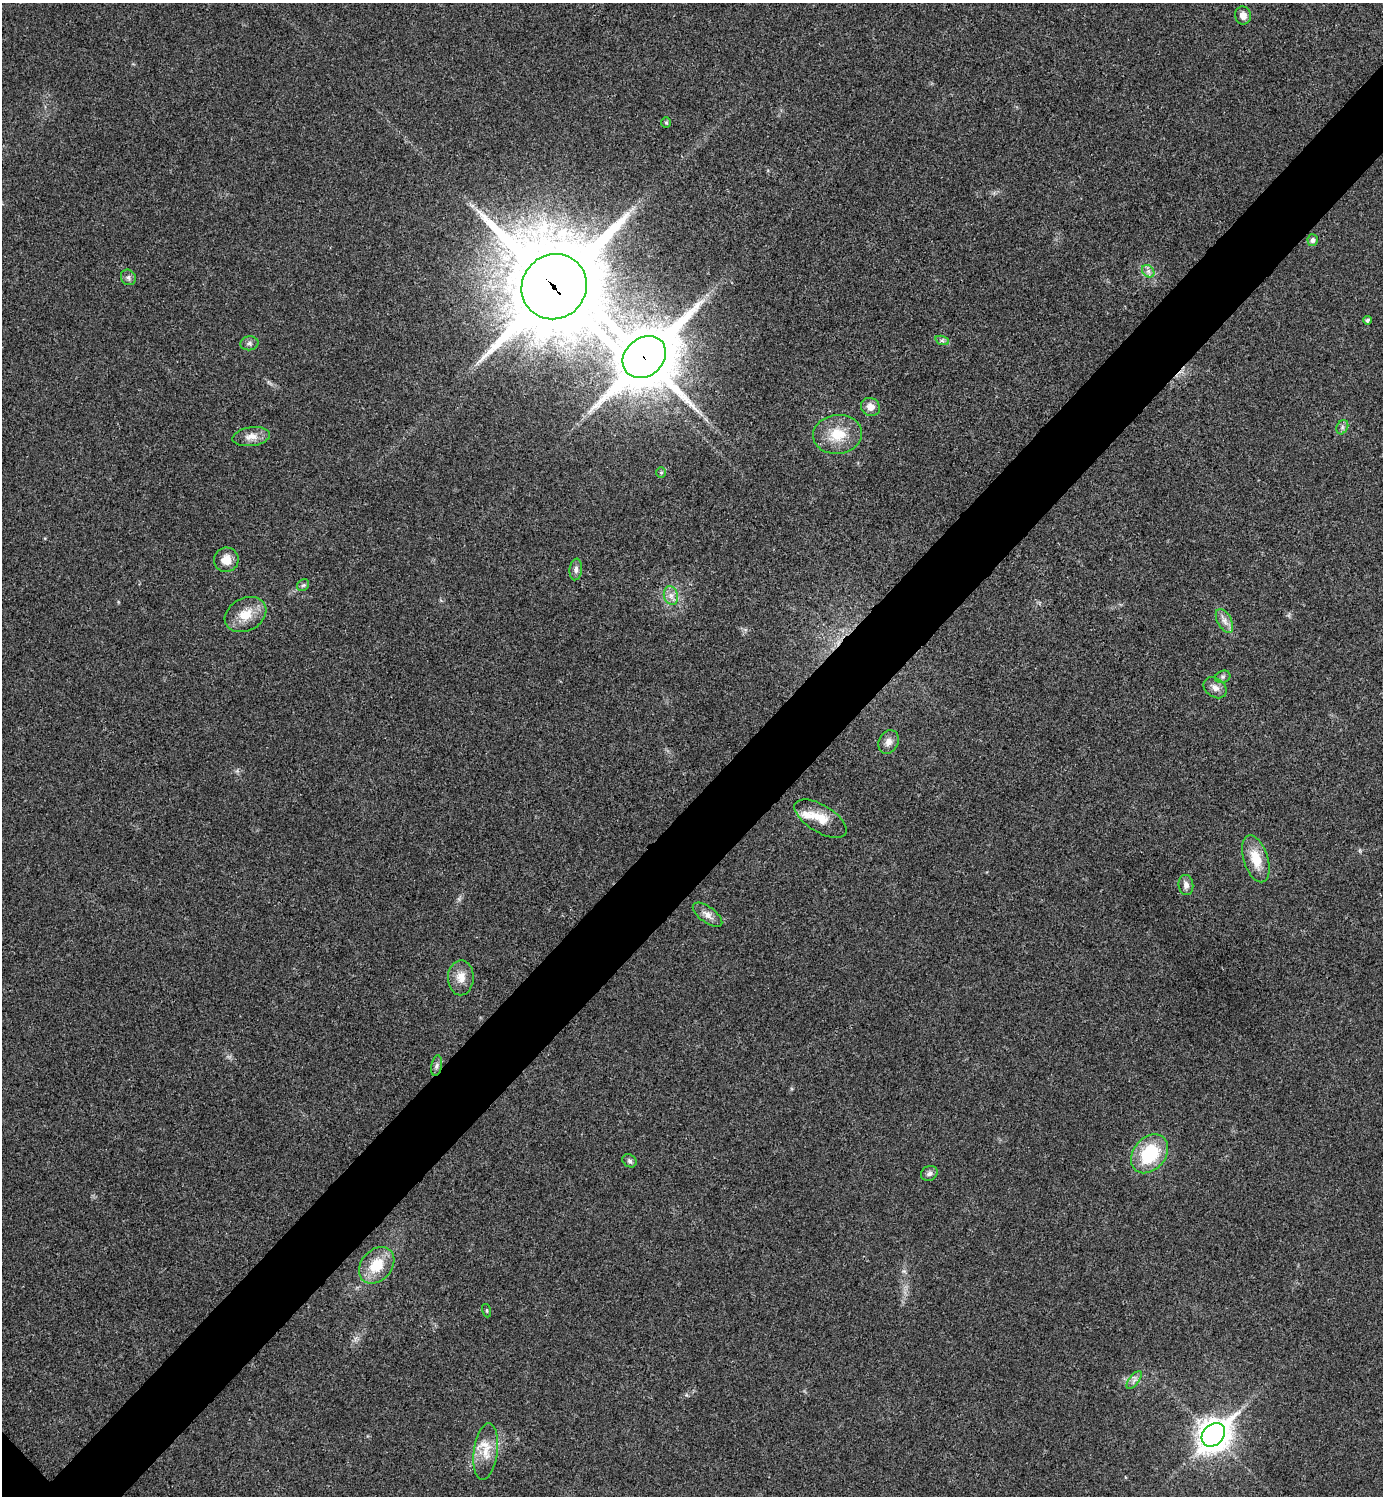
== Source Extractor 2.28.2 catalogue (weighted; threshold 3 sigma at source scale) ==
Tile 10 of 4 x 4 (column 2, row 3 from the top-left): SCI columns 1540-2920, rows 1501-2994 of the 5984 x 5984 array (HDU 1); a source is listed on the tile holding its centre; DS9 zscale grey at full resolution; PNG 1385 x 1498 px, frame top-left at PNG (2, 3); each listed source drawn as its Kron ellipse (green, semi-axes under 4 px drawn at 4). Shown black and unused: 6% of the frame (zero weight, under 3 of 4 exposures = <1% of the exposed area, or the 3 px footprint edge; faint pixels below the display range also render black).
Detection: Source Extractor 2.28.2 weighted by HDU 2 'WHT'; one run over the whole footprint, this tile lists its part. Background 0.0193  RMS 0.0054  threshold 0.0242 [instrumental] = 3 sigma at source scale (4.5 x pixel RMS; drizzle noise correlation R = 1.50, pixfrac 1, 0.05/0.05 arcsec/px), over >= 5 px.
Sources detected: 39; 1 inside a brighter listed object's ellipse — not listed separately; the other 38 listed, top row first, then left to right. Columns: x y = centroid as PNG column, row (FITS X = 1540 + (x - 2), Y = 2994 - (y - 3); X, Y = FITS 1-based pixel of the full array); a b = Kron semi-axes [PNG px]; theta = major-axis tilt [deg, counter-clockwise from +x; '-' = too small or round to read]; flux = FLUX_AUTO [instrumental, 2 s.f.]
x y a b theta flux
1243 15 9 8 - 3.6
666 123 5 5 - 0.73
1313 240 6 5 - 1.8
1148 271 7 5 -45 1.8
128 277 8 7 - 1.7
554 287 33 32 - 8700
1367 320 4 4 - 1.3
942 340 7 4 -19 1.2
249 343 9 7 7 1.8
644 357 23 19 40 3900
870 407 10 9 - 4.4
1342 427 7 5 61 1.4
837 434 25 19 6 15
251 437 19 9 8 5.2
661 473 5 5 - 0.86
226 560 12 12 - 6.3
576 569 11 6 84 2.1
303 585 6 5 - 1
671 596 9 7 -75 3
246 614 22 16 28 11
1224 621 13 7 -62 3.2
1223 677 8 6 21 1.4
1215 688 12 9 -36 3.5
888 742 12 9 63 3.6
820 819 29 13 -32 11
1256 859 24 12 -73 13
1186 885 10 7 -83 2.8
708 915 17 8 -36 4.1
461 978 17 13 89 6.5
437 1066 10 5 79 1.6
1150 1154 21 16 49 31
629 1161 7 6 - 1.4
929 1173 8 7 - 1.9
377 1265 20 15 48 15
487 1311 7 3 -71 0.6
1134 1380 11 5 52 1.9
1213 1435 13 10 46 810
486 1452 28 12 82 10
Overlapping masked pixels (flux is a lower limit): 2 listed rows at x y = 554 287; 644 357